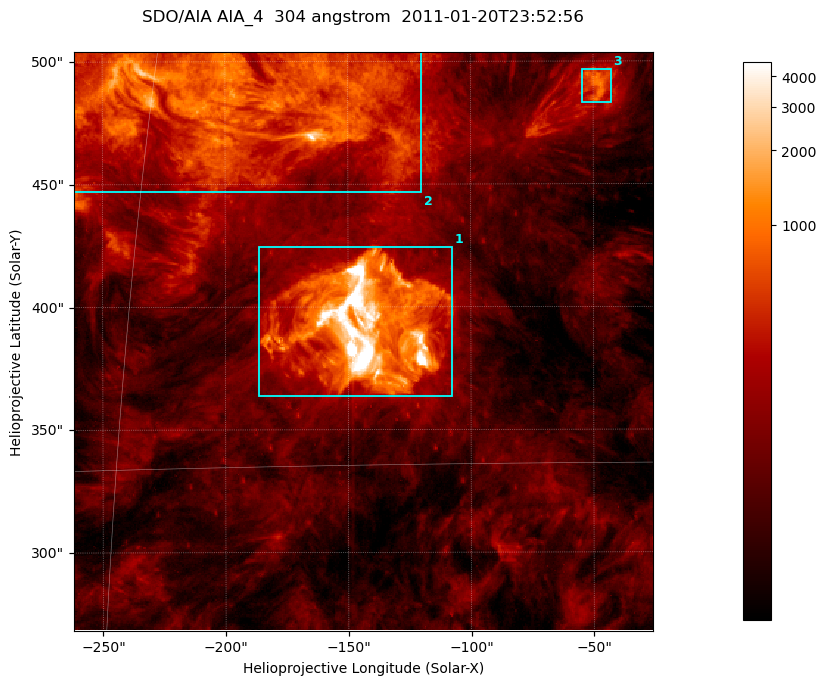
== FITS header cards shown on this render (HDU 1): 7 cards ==
TELESCOP= 'SDO/AIA '           / For AIA: SDO/AIA
INSTRUME= 'AIA_4   '           / For AIA: AIA_ATA1, AIA_ATA2, AIA_ATA3 or AIA_AT
WAVELNTH=                  304 / [angstrom] Wavelength
WAVEUNIT= 'angstrom'           / Wavelength unit: angstrom
DATE-OBS= '2011-01-20T23:52:56.140' / [ISO] Date when observation started; ISO 8
CTYPE1  = 'HPLN-TAN'           / CTYPE1; Typically HPLN
CTYPE2  = 'HPLT-TAN'           / CTYPE2; Typically HPLT

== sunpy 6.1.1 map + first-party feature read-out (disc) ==
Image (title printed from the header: SDO/AIA AIA_4  304 angstrom  2011-01-20T23:52:56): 393 x 393 px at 0.6 arcsec/px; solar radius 975 arcsec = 1625 px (partial field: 1.9% of the solar disc is inside the frame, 100% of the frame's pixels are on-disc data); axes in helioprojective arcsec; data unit not stated in the header (colour bar unlabelled)
Orientation: roll -0.132 deg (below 1 deg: not rotated)
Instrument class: DISC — disc imager (sunpy class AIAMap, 304 A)
Bright regions (active regions / flare kernels): reference = the on-disc median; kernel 3 px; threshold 5 sigma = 370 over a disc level ~110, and >= 1.15x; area >= 154 px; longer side >= 5 px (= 3 arcsec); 3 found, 3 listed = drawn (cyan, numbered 1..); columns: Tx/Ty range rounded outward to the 2 arcsec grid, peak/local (2 s.f.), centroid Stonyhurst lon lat
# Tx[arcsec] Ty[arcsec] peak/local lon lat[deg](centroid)
1 -186..-106 362..426 137 -9 +19
2 -262..-120 446..506 39 -13 +25
3 -56..-42 482..498 9.9 -3 +25